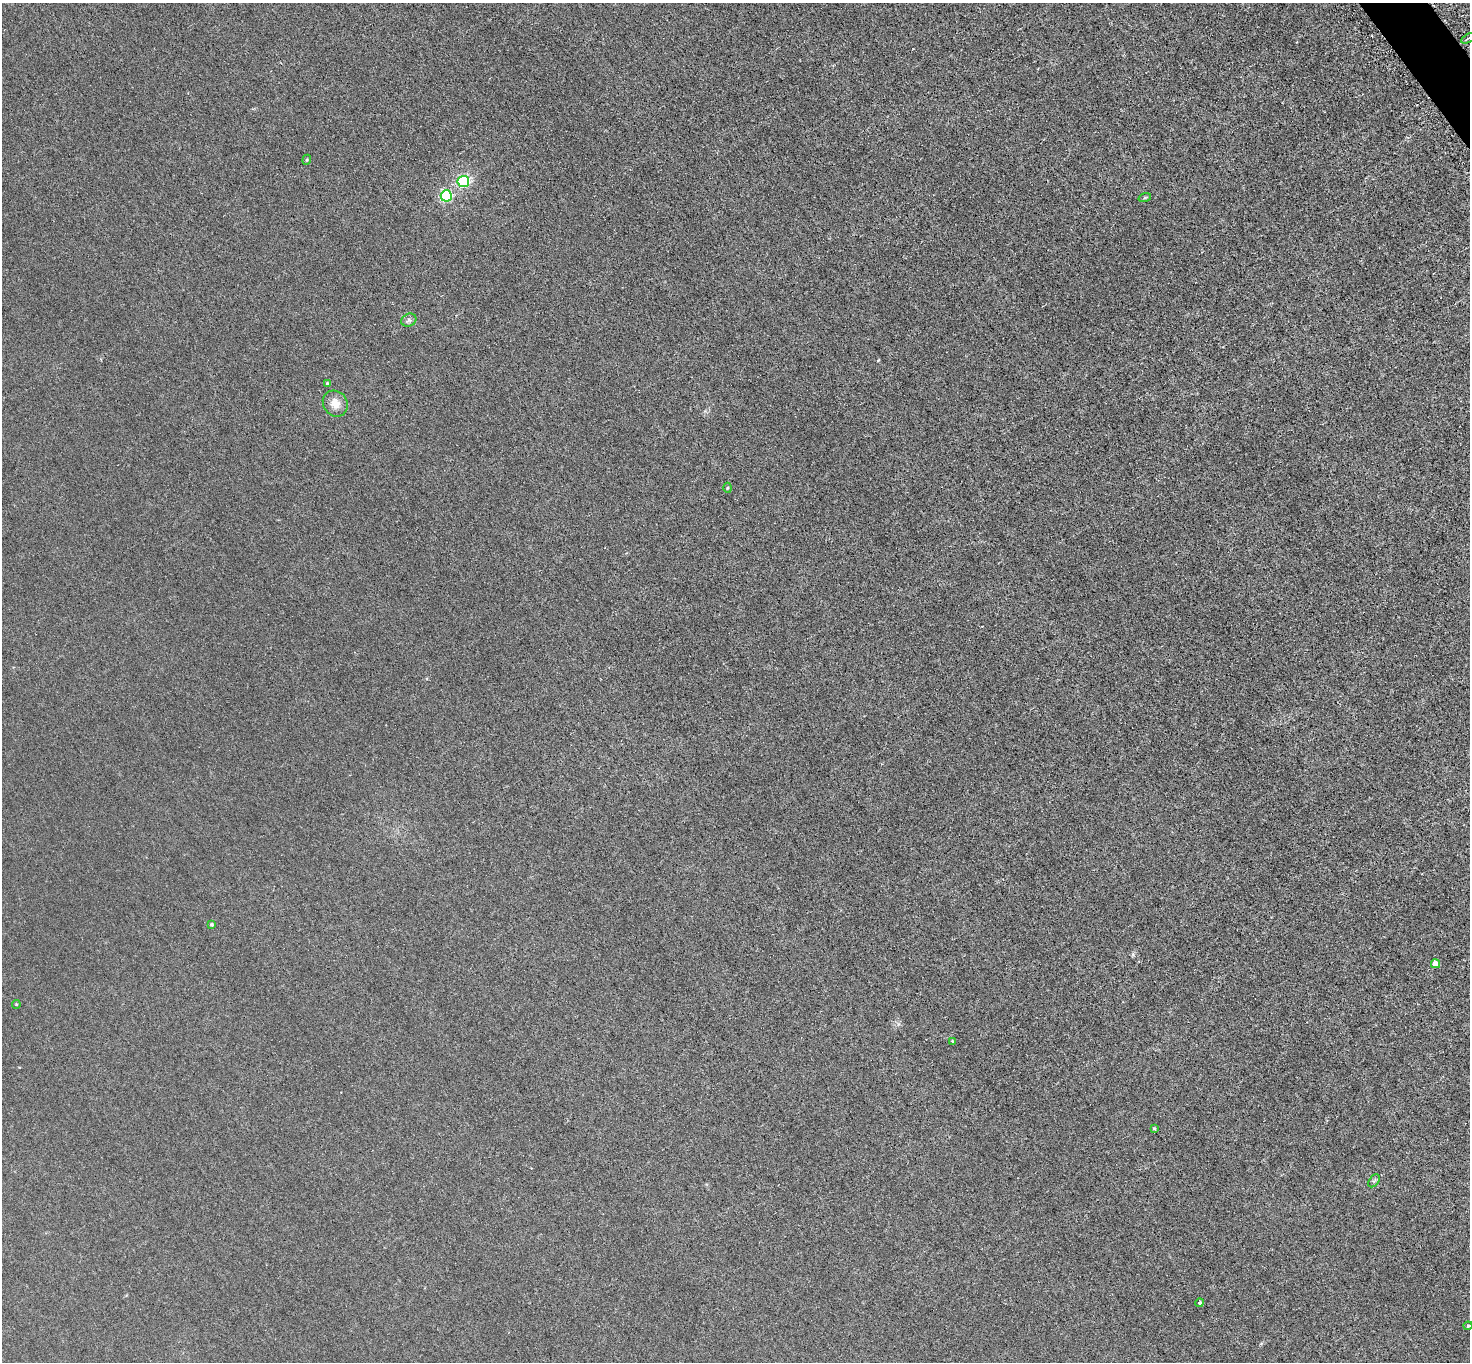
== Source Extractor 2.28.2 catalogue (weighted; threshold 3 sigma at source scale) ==
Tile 10 of 4 x 4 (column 2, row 3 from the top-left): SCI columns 1509-2976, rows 1683-3042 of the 5952 x 5945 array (HDU 1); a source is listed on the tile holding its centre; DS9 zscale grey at full resolution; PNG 1472 x 1364 px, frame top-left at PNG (2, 3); each listed source drawn as its Kron ellipse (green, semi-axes under 4 px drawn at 4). Shown black and unused: <1% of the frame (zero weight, under 3 of 6 exposures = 3% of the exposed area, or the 3 px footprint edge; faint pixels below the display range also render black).
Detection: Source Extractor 2.28.2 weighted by HDU 2 'WHT'; one run over the whole footprint, this tile lists its part. Background 0.00453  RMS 0.0031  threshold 0.0128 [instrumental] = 3 sigma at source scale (4.09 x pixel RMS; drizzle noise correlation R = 1.36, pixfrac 0.8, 0.05/0.05 arcsec/px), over >= 5 px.
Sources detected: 17; all 17 listed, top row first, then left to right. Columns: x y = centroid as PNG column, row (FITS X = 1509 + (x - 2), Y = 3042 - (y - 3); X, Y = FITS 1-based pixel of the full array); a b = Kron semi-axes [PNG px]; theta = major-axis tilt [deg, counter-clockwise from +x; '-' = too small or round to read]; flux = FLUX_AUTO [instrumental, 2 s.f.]
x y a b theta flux
1468 38 8 2 30 0.38
307 160 5 4 - 0.31
463 181 6 5 - 38
446 196 5 5 - 32
1145 197 6 4 19 0.33
409 320 8 6 26 0.83
327 384 4 4 - 0.55
335 404 13 12 - 3.2
728 488 5 3 - 0.31
212 925 3 3 - 0.41
1435 964 4 4 - 3.2
16 1004 4 4 - 0.27
952 1041 4 3 - 0.28
1154 1129 4 4 - 0.35
1374 1181 7 4 53 0.51
1200 1303 4 4 - 0.37
1468 1326 4 4 - 0.3
Isophote crosses this tile's border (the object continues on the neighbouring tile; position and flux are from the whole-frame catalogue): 1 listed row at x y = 1468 38